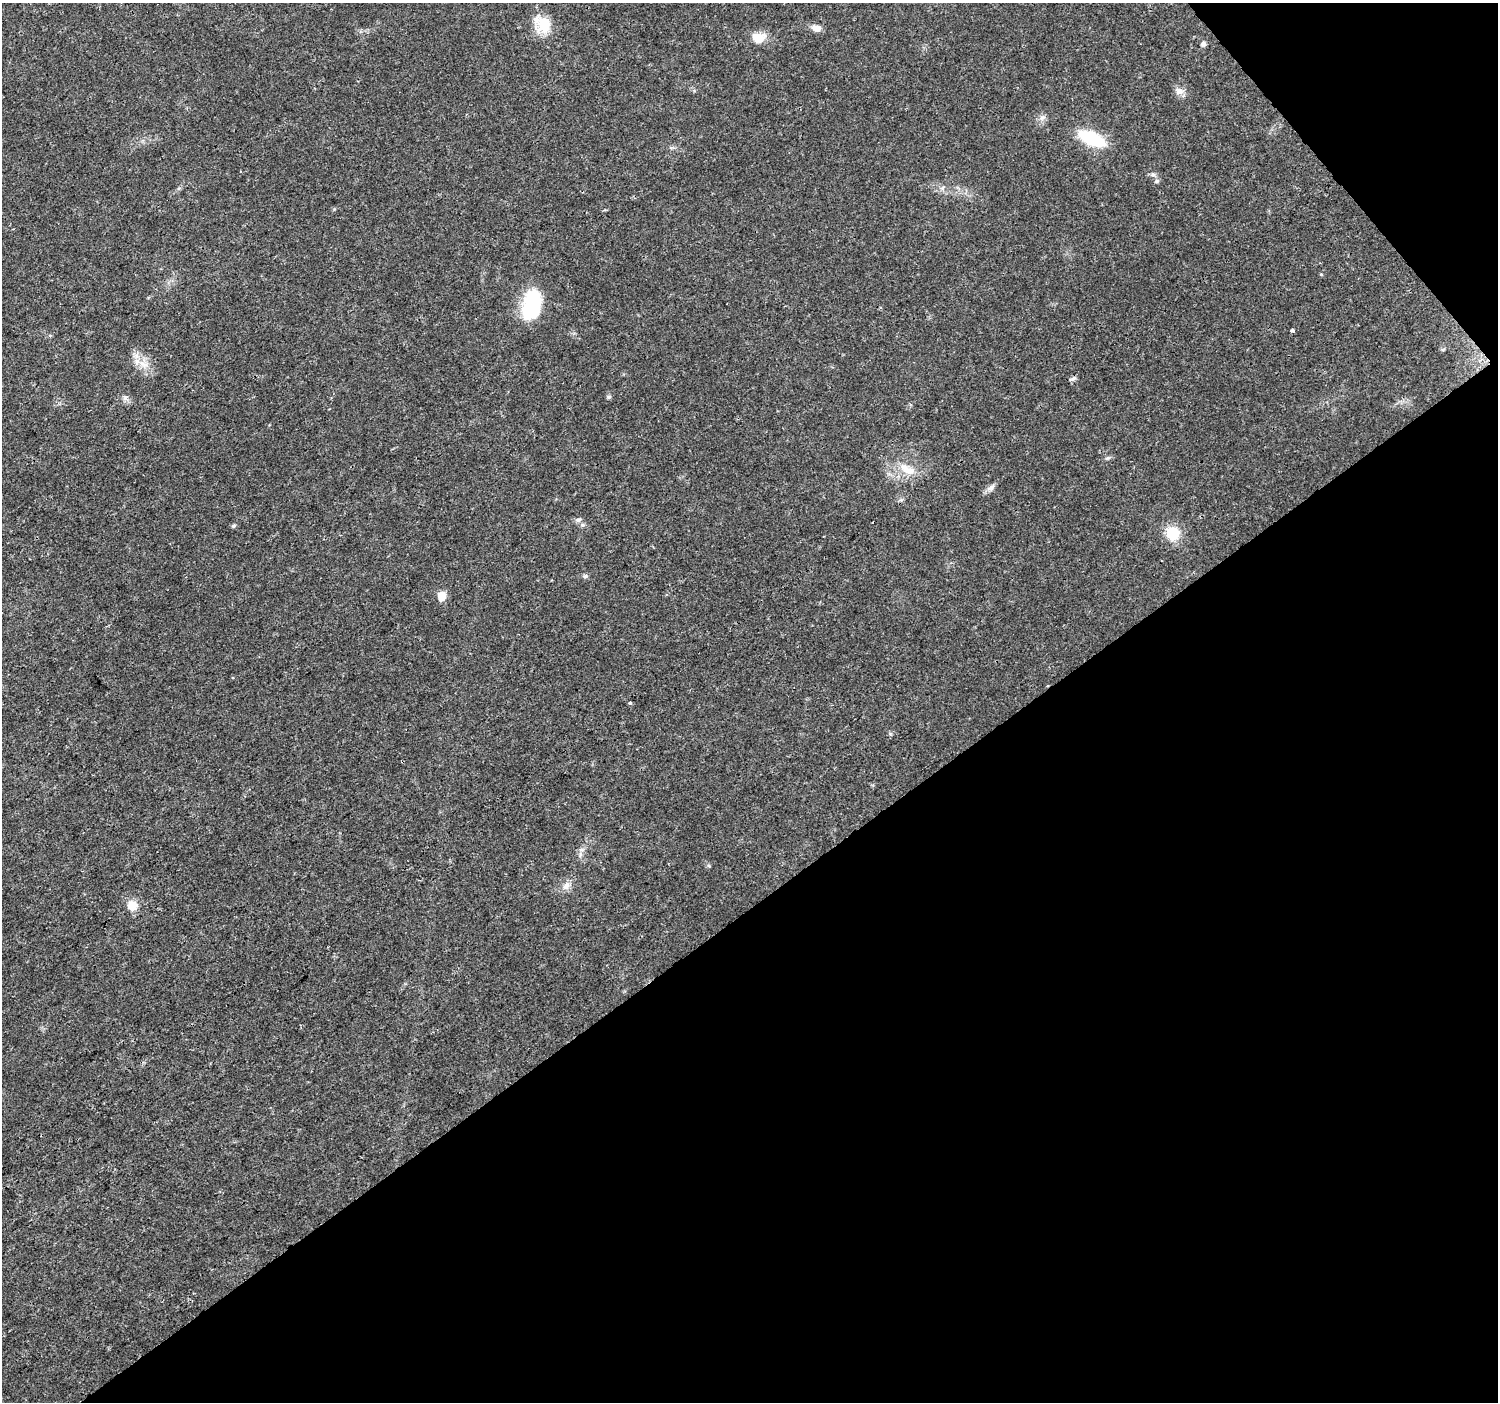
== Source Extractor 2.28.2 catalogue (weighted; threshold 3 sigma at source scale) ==
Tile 12 of 4 x 4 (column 4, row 3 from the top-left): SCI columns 4497-5992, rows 1604-3003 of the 5995 x 5943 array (HDU 1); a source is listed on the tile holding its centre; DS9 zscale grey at full resolution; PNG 1500 x 1404 px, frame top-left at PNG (2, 3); no overlay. Shown black and unused: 38% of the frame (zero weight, under 3 of 4 exposures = <1% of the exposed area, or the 3 px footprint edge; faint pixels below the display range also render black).
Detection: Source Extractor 2.28.2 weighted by HDU 2 'WHT'; one run over the whole footprint, this tile lists its part. Background 0.0244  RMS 0.0022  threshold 0.00978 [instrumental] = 3 sigma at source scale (4.5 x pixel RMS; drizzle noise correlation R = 1.50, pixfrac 1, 0.0396/0.0396 arcsec/px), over >= 5 px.
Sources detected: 30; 1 inside a brighter object's white glare — not listed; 1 inside a brighter listed object's ellipse — not listed separately; the other 28 listed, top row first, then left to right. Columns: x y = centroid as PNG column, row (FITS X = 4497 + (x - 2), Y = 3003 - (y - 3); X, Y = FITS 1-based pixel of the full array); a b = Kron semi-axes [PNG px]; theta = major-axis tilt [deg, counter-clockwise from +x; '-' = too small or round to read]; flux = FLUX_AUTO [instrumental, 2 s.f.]
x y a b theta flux
543 24 22 18 -51 6
816 28 12 7 -12 1.5
758 38 16 12 -3 3.3
1203 44 6 6 - 0.63
1179 91 12 10 -2 1.3
1042 118 9 6 39 0.77
1092 138 28 12 -24 12
1153 174 8 6 -2 0.56
1156 181 7 5 27 0.42
1321 274 4 4 - 0.22
532 302 27 20 48 12
1292 330 4 4 - 0.35
144 364 14 5 -19 1.4
1073 378 8 5 20 0.49
125 397 9 6 -69 0.71
609 397 5 5 - 0.5
907 469 26 11 -30 3.9
991 487 13 7 34 0.96
578 520 9 5 10 0.61
234 526 5 5 - 0.39
1173 533 16 14 -62 5.7
585 576 8 5 3 0.46
442 596 10 8 78 2.3
630 702 4 3 - 0.36
580 855 7 4 72 0.46
709 866 6 4 -19 0.26
566 885 12 10 61 1.4
132 906 13 12 - 2.5